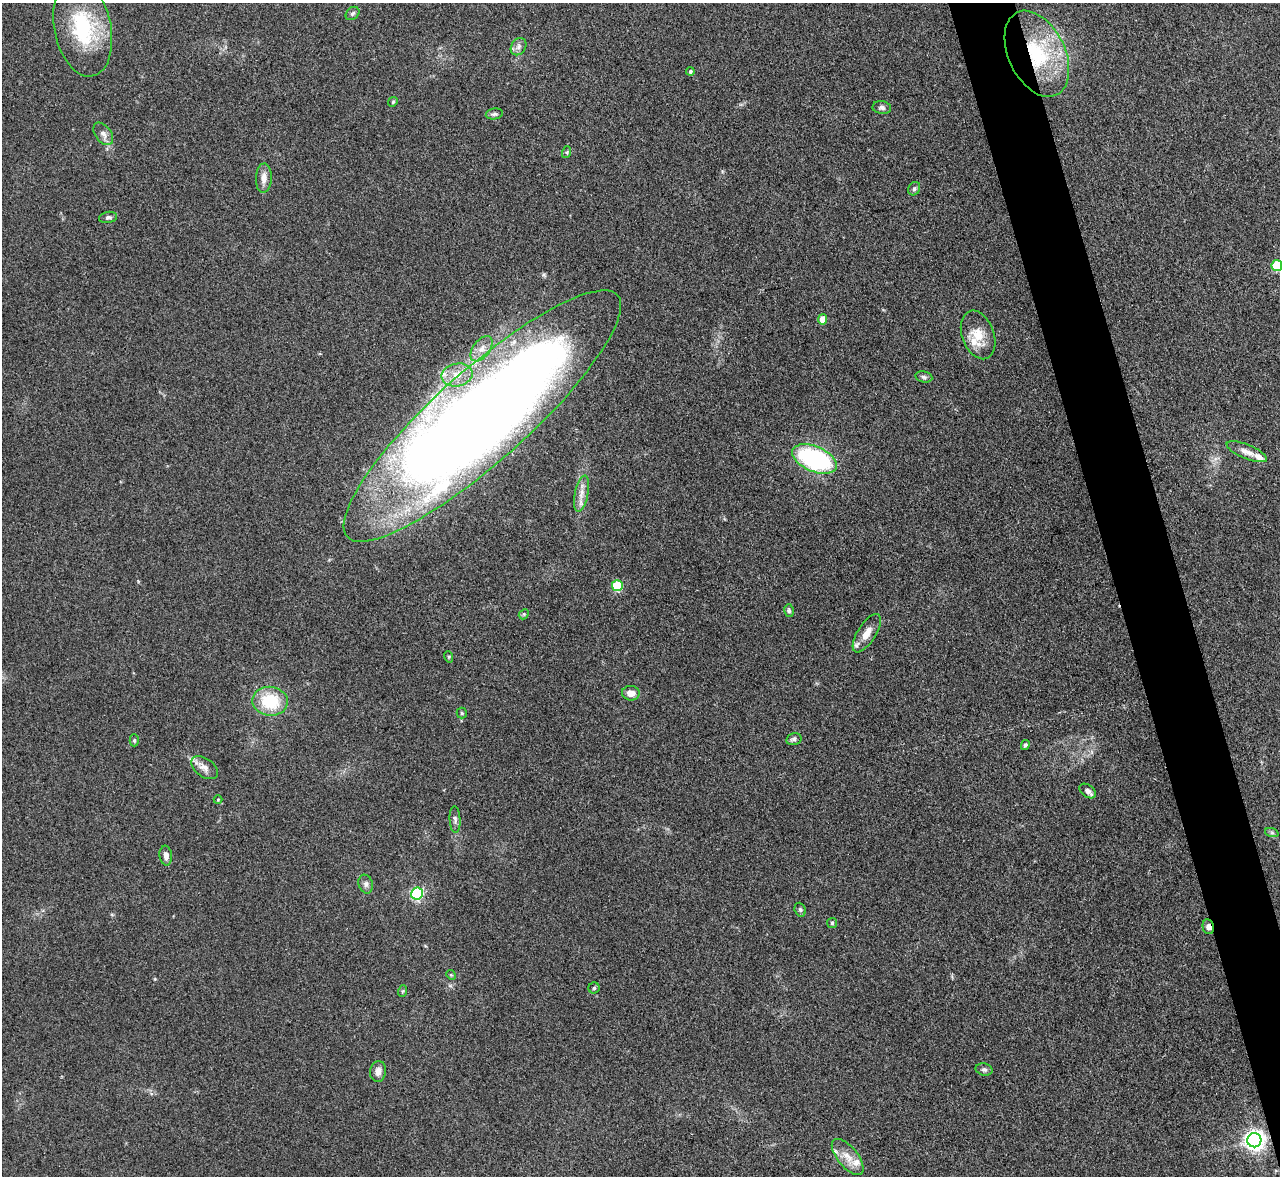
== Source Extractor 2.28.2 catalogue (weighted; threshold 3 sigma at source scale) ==
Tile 6 of 4 x 4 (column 2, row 2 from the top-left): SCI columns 1287-2564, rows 2494-3667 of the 5127 x 5108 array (HDU 1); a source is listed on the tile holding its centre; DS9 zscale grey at full resolution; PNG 1282 x 1178 px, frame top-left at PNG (2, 3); each listed source drawn as its Kron ellipse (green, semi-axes under 4 px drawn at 4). Shown black and unused: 5% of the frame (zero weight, under 3 of 4 exposures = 1% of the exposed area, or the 3 px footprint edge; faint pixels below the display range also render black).
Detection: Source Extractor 2.28.2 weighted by HDU 2 'WHT'; one run over the whole footprint, this tile lists its part. Background 0.334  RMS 0.0099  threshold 0.0443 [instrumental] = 3 sigma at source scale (4.5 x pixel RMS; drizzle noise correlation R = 1.50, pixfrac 1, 0.05/0.05 arcsec/px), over >= 5 px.
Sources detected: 56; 4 inside a brighter listed object's ellipse — not listed separately; the other 52 listed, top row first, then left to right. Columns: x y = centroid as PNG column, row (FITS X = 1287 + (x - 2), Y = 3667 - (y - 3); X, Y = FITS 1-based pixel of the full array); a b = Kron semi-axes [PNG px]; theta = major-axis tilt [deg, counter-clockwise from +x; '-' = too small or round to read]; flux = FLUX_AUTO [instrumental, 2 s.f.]
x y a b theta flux
352 13 7 6 - 2.3
83 28 49 28 -78 77
519 47 9 7 57 4
1037 54 46 28 -64 93
690 71 4 4 - 1.7
393 102 5 4 - 1.2
882 108 9 6 -8 3.1
494 114 8 5 10 2.3
103 134 13 8 -53 5.3
567 152 6 4 72 1.4
264 178 15 8 87 7.5
914 189 7 5 59 2.1
108 217 9 5 10 2.6
1277 265 5 5 - 52
823 319 5 4 - 14
978 335 25 16 -70 20
482 349 14 8 53 8.5
457 375 16 11 11 13
924 377 8 5 -12 2.5
482 416 181 46 42 2100
1247 452 21 7 -22 8.2
814 459 23 12 -23 130
581 494 18 7 78 8.5
617 586 5 5 - 66
789 611 6 5 - 1.7
524 614 6 4 46 1.5
867 633 22 9 58 11
449 657 6 3 -72 1.2
631 693 9 7 -7 7.7
270 701 18 14 -8 43
462 713 5 5 - 1.3
794 739 8 6 14 2.5
134 740 6 4 90 1.5
1025 745 5 4 - 1.9
204 768 15 9 -35 7
1088 791 9 6 -36 4.2
218 800 4 4 - 1
455 820 13 5 -86 3.5
1272 833 7 4 -19 1.8
166 856 10 6 -83 5.1
366 884 9 7 -71 3.6
417 894 6 6 - 120
800 910 7 5 -70 1.9
832 923 5 5 - 1.4
1208 927 7 5 -76 4.6
451 975 5 4 - 1.1
594 988 5 5 - 1.6
403 991 6 3 70 1.2
984 1070 8 6 -14 2.5
378 1071 10 8 81 5.8
1254 1140 7 7 - 610
848 1157 22 10 -51 13
Overlapping masked pixels (flux is a lower limit): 2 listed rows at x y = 1037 54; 1208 927
Isophote crosses this tile's border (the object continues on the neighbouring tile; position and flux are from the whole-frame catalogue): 1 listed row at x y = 1277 265